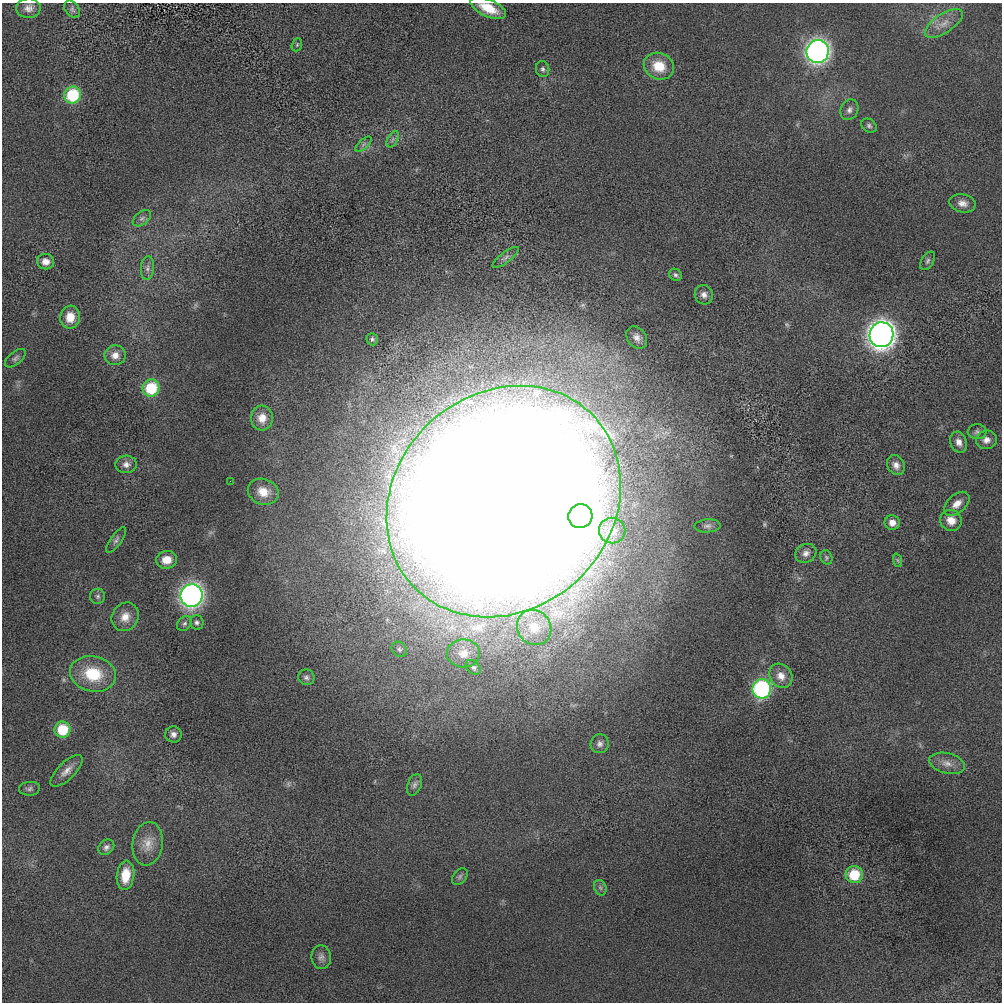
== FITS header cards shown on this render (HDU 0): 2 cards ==
NAXIS1  =                 1000 / length of data axis 1
NAXIS2  =                 1000 / length of data axis 2

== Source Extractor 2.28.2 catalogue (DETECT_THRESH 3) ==
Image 1000 x 1000 px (HDU 0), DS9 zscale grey, 1 PNG px = 1 image px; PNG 1004 x 1004 px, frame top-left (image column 1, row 1000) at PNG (2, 3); each listed source drawn as its Kron ellipse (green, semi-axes under 4 px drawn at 4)
Background -8.17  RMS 210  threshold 621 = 3 sigma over >= 5 px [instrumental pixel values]
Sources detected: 75; all 75 listed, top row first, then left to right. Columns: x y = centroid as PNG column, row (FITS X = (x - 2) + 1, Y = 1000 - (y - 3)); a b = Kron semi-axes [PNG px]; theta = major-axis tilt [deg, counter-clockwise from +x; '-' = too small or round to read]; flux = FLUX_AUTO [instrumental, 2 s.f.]
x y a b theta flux
28 8 12 10 2 9.4e+04
488 8 19 8 -24 3.1e+05
72 9 10 6 -53 4.0e+04
944 23 22 9 33 1.8e+05
297 45 7 5 70 2.3e+04
818 51 11 11 - 7.0e+06
659 66 15 13 -24 3.4e+05
543 69 8 6 -74 3.8e+04
73 95 8 8 - 8.7e+05
849 110 11 8 65 6.5e+04
869 126 8 6 -33 3.7e+04
393 139 9 5 59 4.0e+04
364 144 10 4 42 4.2e+04
962 203 13 9 -10 9.9e+04
142 218 10 6 37 5.1e+04
505 257 16 5 37 5.9e+04
928 261 10 6 59 3.8e+04
46 262 8 8 - 1.1e+05
147 268 12 6 85 6.1e+04
675 275 7 5 -34 3.2e+04
704 295 10 9 - 8.1e+04
70 317 11 10 - 2.1e+05
882 335 12 12 - 1.2e+07
637 338 12 9 -51 9.2e+04
372 339 6 5 - 2.8e+04
115 355 10 10 - 1.3e+05
15 358 12 6 40 4.8e+04
151 388 8 8 - 7.3e+05
262 418 12 11 - 1.7e+05
977 432 9 7 -2 4.9e+04
986 440 10 9 - 9.2e+04
959 442 11 8 -70 9.7e+04
126 464 11 8 3 8.0e+04
896 465 10 8 -59 8.9e+04
230 481 2 2 - 7.0e+03
263 492 16 12 -20 2.1e+05
504 501 124 108 42 1.3e+08
957 504 15 9 42 1.4e+05
580 516 12 12 - 1.0e+07
951 520 11 10 - 1.7e+05
892 523 7 7 - 1.2e+05
707 526 13 6 4 5.1e+04
612 530 13 12 - 2.1e+05
116 540 15 5 55 5.5e+04
806 553 11 9 27 7.6e+04
826 557 7 5 -68 2.8e+04
166 560 10 9 - 2.0e+05
897 560 7 4 -71 2.3e+04
192 595 11 11 - 7.2e+06
98 596 7 7 - 4.0e+04
125 617 15 13 58 1.8e+05
197 622 7 6 - 4.2e+04
185 623 8 6 44 3.8e+04
534 627 18 16 -54 3.4e+05
399 649 8 7 - 4.0e+04
463 653 16 14 2 2.1e+05
473 667 8 6 -43 3.9e+04
93 674 23 17 -12 6.4e+05
781 676 13 10 -52 1.4e+05
306 677 8 7 - 4.5e+04
762 689 9 9 - 2.3e+06
62 730 8 8 - 5.6e+05
173 734 8 8 - 6.6e+04
600 744 9 9 - 6.4e+04
947 763 18 10 -14 1.4e+05
66 771 21 8 44 1.2e+05
414 785 11 7 68 5.7e+04
29 789 10 7 5 4.5e+04
148 844 22 15 82 2.2e+05
106 847 9 7 44 5.5e+04
125 875 15 9 83 3.3e+05
854 875 8 8 - 5.3e+05
460 877 9 6 51 4.0e+04
600 888 8 6 -68 3.6e+04
321 957 12 10 -83 7.3e+04
At the frame edge (FLAGS 8, measured only in part): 1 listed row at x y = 488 8